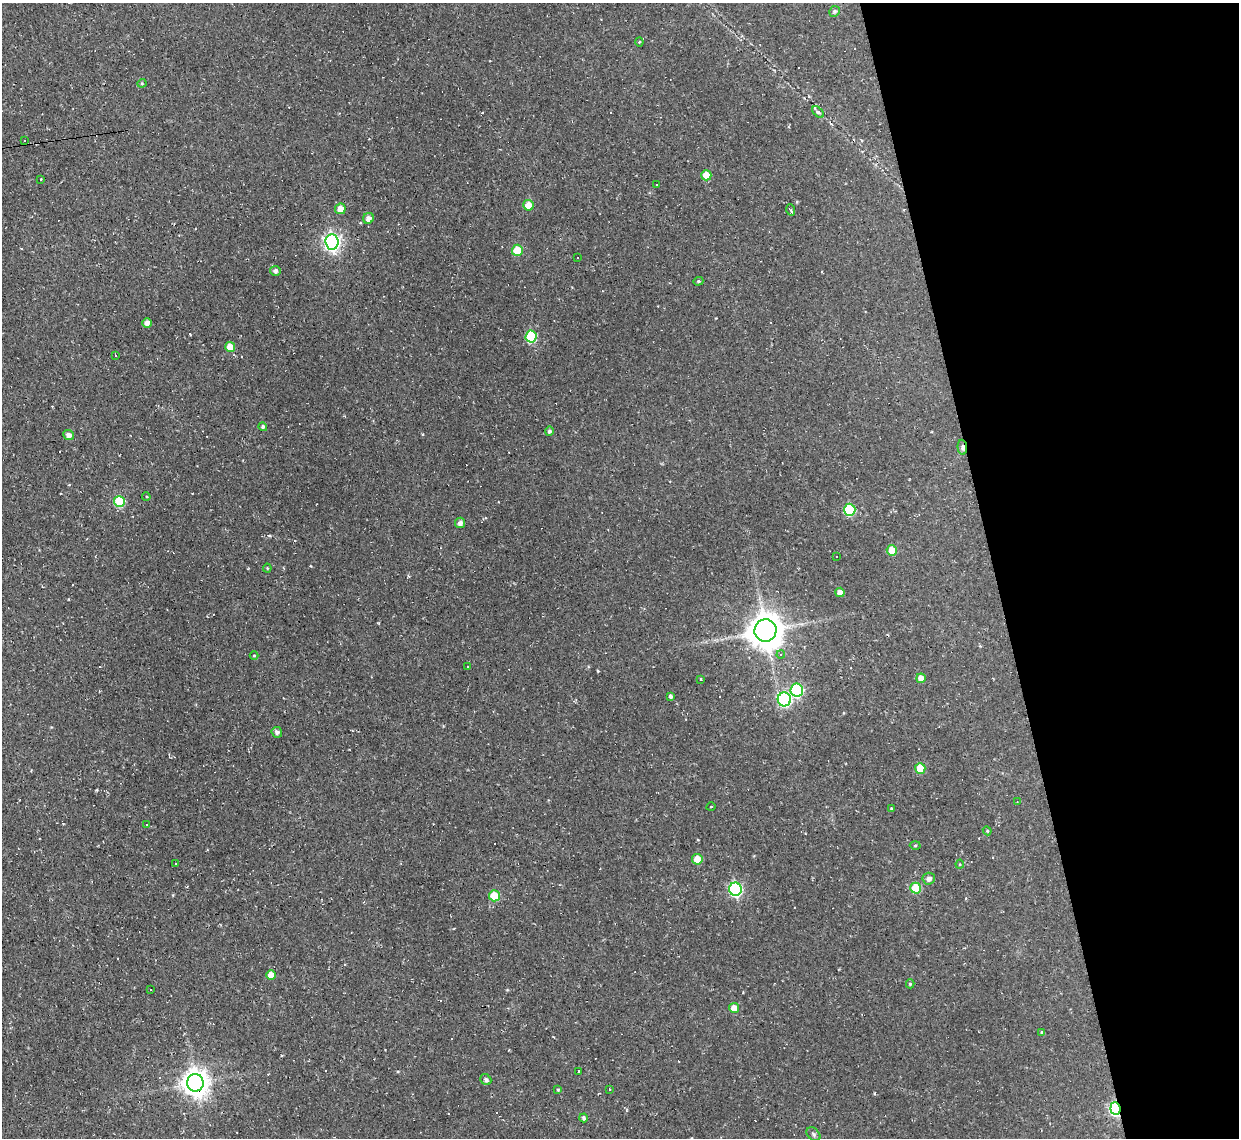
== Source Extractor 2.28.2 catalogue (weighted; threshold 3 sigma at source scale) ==
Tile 12 of 4 x 4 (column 4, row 3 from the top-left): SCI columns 3712-4948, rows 1268-2403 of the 4948 x 4925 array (HDU 1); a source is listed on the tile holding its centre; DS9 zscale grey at full resolution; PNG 1241 x 1140 px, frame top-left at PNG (2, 3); each listed source drawn as its Kron ellipse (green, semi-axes under 4 px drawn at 4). Shown black and unused: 20% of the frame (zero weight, under 2 of 3 exposures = <1% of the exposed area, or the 3 px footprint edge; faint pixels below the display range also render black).
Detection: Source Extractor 2.28.2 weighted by HDU 2 'WHT'; one run over the whole footprint, this tile lists its part. Background 0.146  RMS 0.0073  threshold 0.0329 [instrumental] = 3 sigma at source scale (4.5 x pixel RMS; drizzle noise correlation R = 1.50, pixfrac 1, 0.05/0.05 arcsec/px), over >= 5 px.
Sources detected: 102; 32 cosmic-ray / hot-pixel residue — neither listed nor drawn; the other 70 listed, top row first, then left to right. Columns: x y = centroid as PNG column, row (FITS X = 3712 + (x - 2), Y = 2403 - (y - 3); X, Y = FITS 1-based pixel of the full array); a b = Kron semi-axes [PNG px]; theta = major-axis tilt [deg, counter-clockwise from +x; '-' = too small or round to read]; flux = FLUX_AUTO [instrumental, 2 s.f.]
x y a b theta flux
834 11 5 5 - 1.8
639 42 4 4 - 0.87
142 83 4 4 - 0.76
818 112 7 4 -44 1.5
25 140 2 2 - 0.66
706 175 5 5 - 14
41 179 3 3 - 0.91
657 184 2 2 - 0.54
528 205 5 5 - 12
340 209 5 5 - 7.3
791 210 6 3 -72 1.1
368 218 5 5 - 3.7
332 242 8 6 -84 230
517 250 5 5 - 17
578 257 3 3 - 1.8
275 271 5 5 - 2.4
698 281 5 4 - 0.99
147 323 5 4 - 4.3
531 337 6 5 - 43
230 347 5 5 - 13
116 356 3 3 - 0.7
263 427 4 4 - 1.2
549 431 5 4 - 1.5
68 435 5 5 - 3.6
962 447 8 4 -86 2.6
146 497 4 3 - 0.9
119 501 5 5 - 36
850 510 6 6 - 54
460 523 5 5 - 3.3
892 550 5 5 - 15
836 556 3 3 - 2.4
267 568 4 4 - 0.9
840 592 4 4 - 4.9
765 630 11 11 - 1400
254 655 4 3 - 0.69
781 655 4 4 - 1.7
467 666 3 3 - 9.5
921 678 5 4 - 6.9
701 679 3 2 - 0.66
797 690 6 6 - 73
670 696 4 3 - 1.8
784 699 7 6 - 100
277 732 5 5 - 2.3
920 768 5 5 - 18
1017 802 3 2 - 0.42
711 807 4 3 - 0.5
891 809 3 3 - 1.4
147 824 3 3 - 2.3
987 831 4 4 - 0.82
915 845 5 3 - 0.84
697 859 5 5 - 14
176 863 3 3 - 2.4
960 864 4 4 - 0.77
929 879 6 6 - 3.2
916 888 5 5 - 28
735 889 6 6 - 120
494 896 5 5 - 23
271 975 5 5 - 7.9
910 984 4 4 - 1.1
151 990 3 3 - 2.1
734 1008 5 5 - 7.3
1042 1032 4 3 - 1.4
578 1071 3 3 - 1.9
486 1080 6 5 - 1.7
195 1083 9 8 - 790
610 1089 3 2 - 0.51
558 1090 4 4 - 0.86
1115 1109 6 5 - 110
584 1118 4 4 - 1.9
814 1134 8 5 -43 1.7
Overlapping masked pixels (flux is a lower limit): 3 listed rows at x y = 962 447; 195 1083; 1115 1109